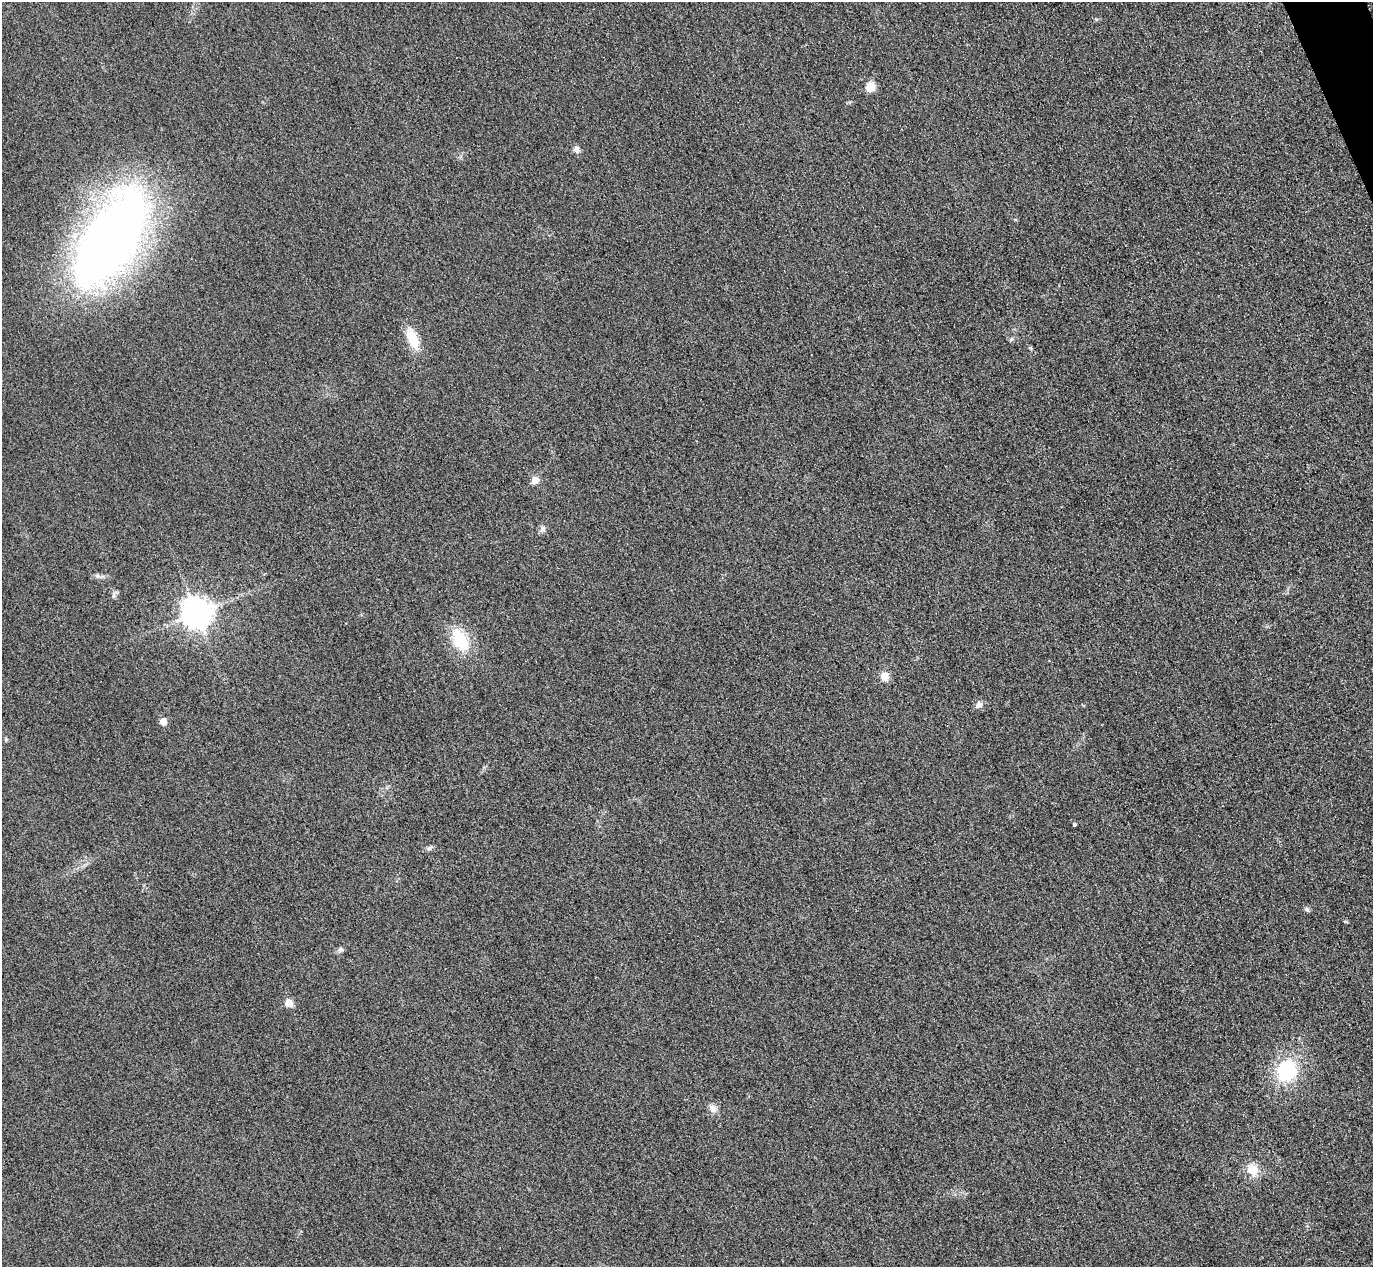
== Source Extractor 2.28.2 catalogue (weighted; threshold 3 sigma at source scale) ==
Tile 10 of 4 x 4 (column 2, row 3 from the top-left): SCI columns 1402-2772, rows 1568-2832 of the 5546 x 5533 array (HDU 1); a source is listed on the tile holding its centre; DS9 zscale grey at full resolution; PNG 1375 x 1269 px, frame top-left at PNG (2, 2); no overlay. Shown black and unused: <1% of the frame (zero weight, under 3 of 4 exposures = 3% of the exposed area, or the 3 px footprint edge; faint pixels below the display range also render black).
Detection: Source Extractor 2.28.2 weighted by HDU 2 'WHT'; one run over the whole footprint, this tile lists its part. Background 0.146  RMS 0.019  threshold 0.0864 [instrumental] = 3 sigma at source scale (4.5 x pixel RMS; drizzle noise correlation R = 1.50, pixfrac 1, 0.05/0.05 arcsec/px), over >= 5 px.
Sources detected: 22; all 22 listed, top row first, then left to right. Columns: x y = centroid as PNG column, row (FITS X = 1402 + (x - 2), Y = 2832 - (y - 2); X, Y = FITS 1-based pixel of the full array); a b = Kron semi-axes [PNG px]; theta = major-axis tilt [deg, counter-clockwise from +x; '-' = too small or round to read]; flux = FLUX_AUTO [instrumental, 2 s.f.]
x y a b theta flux
870 87 11 10 - 20
576 149 8 7 - 8.7
111 239 105 48 59 1400
412 339 23 10 -68 52
1011 339 6 5 - 3.5
535 480 6 6 - 23
543 529 9 7 61 6.8
97 576 8 6 -21 5.2
114 596 6 6 - 4.2
197 613 9 9 - 3000
460 640 31 18 -62 71
884 676 11 9 78 17
979 705 10 8 30 8.5
163 722 5 5 - 26
1075 824 4 3 - 2.3
428 848 8 5 19 4.8
1307 910 9 4 -52 3.6
340 949 8 6 30 5
289 1003 10 10 - 13
1287 1071 20 18 67 130
712 1108 10 8 -39 12
1252 1170 16 13 -54 30